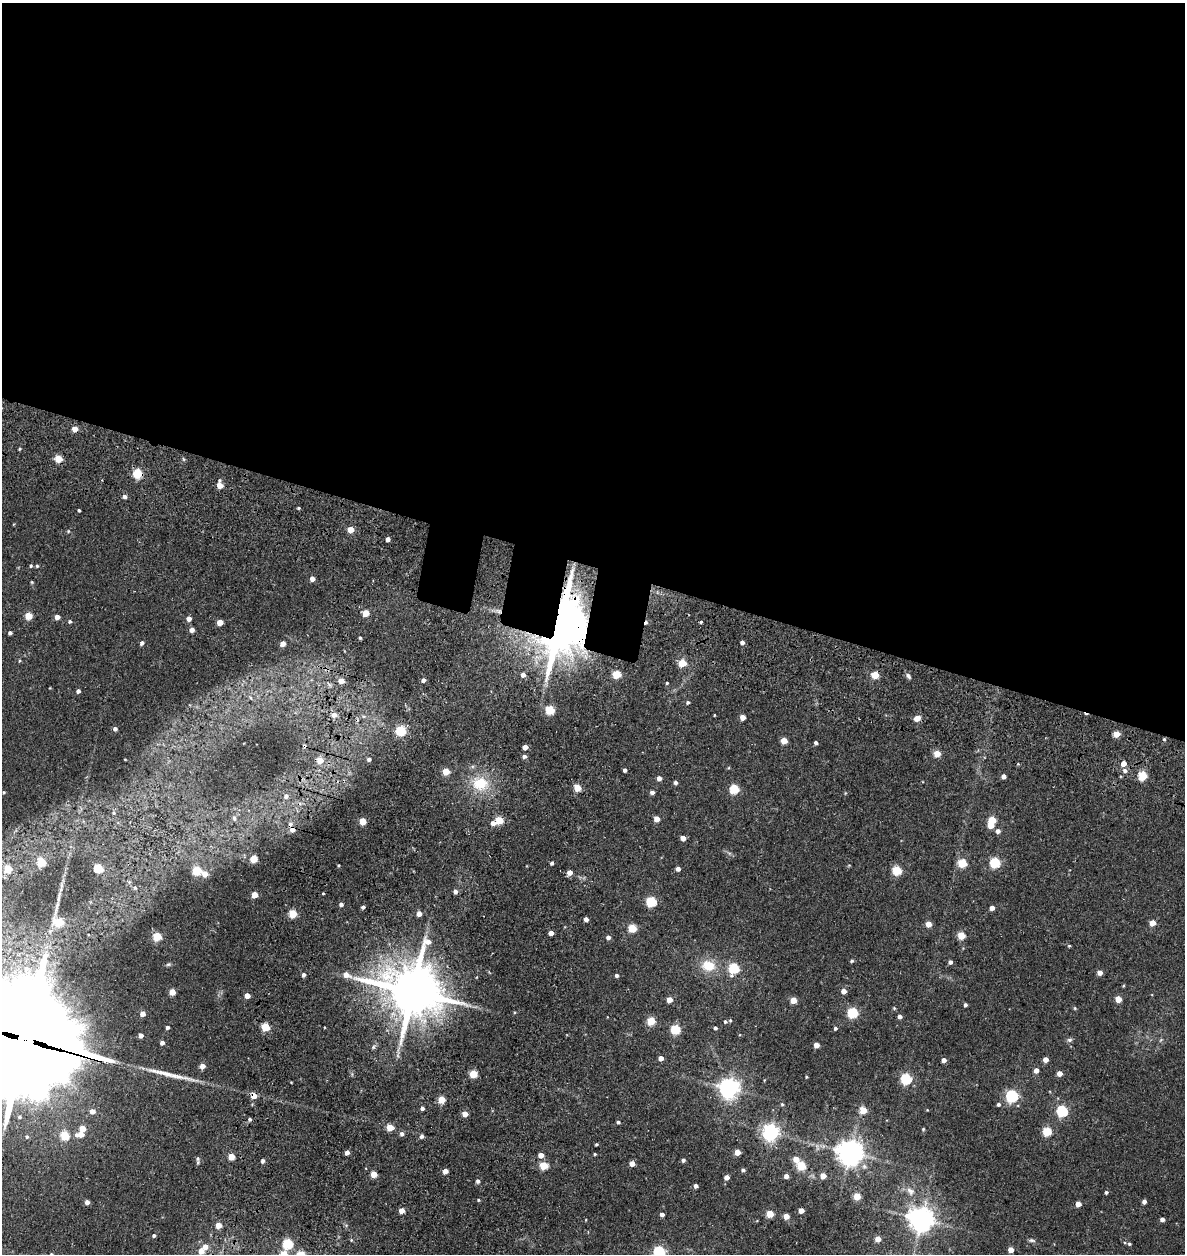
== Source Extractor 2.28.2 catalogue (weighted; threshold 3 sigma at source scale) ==
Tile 3 of 4 x 4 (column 3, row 1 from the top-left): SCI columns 2583-3765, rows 3888-5139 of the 5387 x 5349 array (HDU 1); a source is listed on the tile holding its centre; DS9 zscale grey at full resolution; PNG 1187 x 1256 px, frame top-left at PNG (2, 3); no overlay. Shown black and unused: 46% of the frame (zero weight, under 3 of 5 exposures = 11% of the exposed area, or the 3 px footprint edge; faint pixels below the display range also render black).
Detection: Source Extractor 2.28.2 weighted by HDU 2 'WHT'; one run over the whole footprint, this tile lists its part. Background 0.122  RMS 0.0079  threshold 0.0357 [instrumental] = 3 sigma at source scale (4.5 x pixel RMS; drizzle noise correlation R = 1.50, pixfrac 1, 0.05/0.05 arcsec/px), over >= 5 px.
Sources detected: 245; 1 inside a brighter object's white glare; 5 cosmic-ray / hot-pixel residue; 1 long thin detection or spike segment (spike, bleed or trail) — not listed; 2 inside a brighter listed object's ellipse — not listed separately; the other 236 listed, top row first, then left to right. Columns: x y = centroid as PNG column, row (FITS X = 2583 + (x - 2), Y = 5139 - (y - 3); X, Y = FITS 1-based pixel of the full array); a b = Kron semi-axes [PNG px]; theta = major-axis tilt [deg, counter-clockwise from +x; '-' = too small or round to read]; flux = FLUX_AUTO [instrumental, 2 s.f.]
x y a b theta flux
75 429 4 4 - 8.2
20 449 4 3 - 0.89
58 459 5 5 - 20
183 459 6 3 -71 0.93
138 473 5 5 - 44
220 485 5 5 - 9.9
124 496 5 5 - 2.4
298 508 4 3 - 1.1
79 510 3 3 - 1.2
350 530 5 4 - 11
68 531 5 4 - 0.88
388 539 4 4 - 3.9
31 566 4 4 - 1
37 566 4 4 - 0.92
312 579 5 5 - 3.9
32 582 4 4 - 0.76
499 611 9 4 -8 2.5
366 613 5 4 - 16
28 616 5 5 - 19
57 617 4 4 - 6
189 618 5 4 - 4.5
70 621 5 4 - 1.2
220 622 4 4 - 10
701 622 3 3 - 1
560 626 14 11 77 5900
192 630 5 5 - 3.5
10 633 4 4 - 1.8
360 638 4 3 - 1.1
742 642 4 4 - 2.5
142 643 5 4 - 2.3
283 644 4 4 - 6
19 661 5 3 - 0.74
682 663 5 5 - 23
617 674 5 5 - 25
523 675 5 5 - 3.6
875 675 5 5 - 21
908 676 8 5 -58 2
423 680 4 4 - 2.8
341 681 5 5 - 8.2
667 683 3 3 - 0.78
78 691 4 4 - 2.5
251 698 5 3 - 0.76
688 702 5 4 - 1.2
550 710 5 5 - 38
334 715 6 6 - 4.1
714 715 3 2 - 0.51
742 717 4 4 - 6.7
917 718 8 6 24 5.1
115 729 5 5 - 2.3
401 731 5 5 - 53
1116 734 5 4 - 12
784 741 5 4 - 12
816 743 4 4 - 2.1
525 747 4 4 - 5.4
937 754 5 4 - 13
524 756 4 4 - 2.6
125 759 3 2 - 0.51
369 759 4 3 - 1.7
320 760 5 5 - 9.4
1123 763 4 4 - 7.4
625 770 4 3 - 1.9
446 771 5 5 - 15
1125 771 6 5 - 2.7
1004 776 4 4 - 3.5
1143 776 5 5 - 33
659 778 4 4 - 4.3
675 782 4 4 - 2.1
480 783 24 20 -4 26
577 788 5 5 - 15
734 789 5 5 - 40
4 792 3 3 - 0.7
652 792 5 5 - 2.3
286 796 6 5 - 2.6
113 813 5 4 - 1
234 818 7 5 -83 1.9
657 819 4 4 - 7.6
499 820 5 5 - 24
992 820 5 5 - 23
363 821 5 5 - 17
493 823 5 5 - 4.1
292 829 6 4 -86 5.1
998 831 5 5 - 3.1
683 838 4 4 - 6.1
254 859 5 5 - 19
41 862 5 5 - 31
995 862 5 5 - 59
552 863 4 3 - 1.4
962 863 5 5 - 32
338 865 3 3 - 0.69
98 868 5 5 - 42
8 869 5 5 - 26
678 869 4 4 - 3.3
197 870 5 5 - 35
897 870 5 5 - 36
569 872 5 5 - 5.1
205 874 5 5 - 9.2
135 888 6 4 70 1.1
455 891 5 4 - 3
254 895 4 4 - 12
59 897 16 5 81 3.9
651 901 5 5 - 53
341 904 4 4 - 2.1
363 907 4 3 - 1.8
992 908 4 4 - 4.8
293 914 5 5 - 26
419 914 4 4 - 5.4
586 919 4 4 - 3.1
59 921 10 6 -78 31
1152 923 5 4 - 8.8
928 924 4 4 - 8.6
632 928 5 5 - 26
551 933 4 4 - 4.1
961 935 5 5 - 21
157 936 5 5 - 32
608 937 5 4 - 2.7
1069 946 5 3 - 0.82
852 961 4 4 - 1.2
950 962 4 4 - 2.3
168 964 7 5 20 1.3
708 966 17 13 -8 17
734 968 6 5 - 60
1100 973 5 4 - 4.5
303 975 5 4 - 2.4
346 975 10 7 -22 5.8
617 975 4 4 - 1.8
412 991 17 16 - 4100
844 991 4 4 - 6.1
172 992 5 4 - 12
247 996 4 4 - 6.8
1118 999 5 4 - 12
669 1000 4 4 - 8.4
793 1000 5 4 - 12
965 1005 4 3 - 1.6
894 1008 5 4 - 0.83
1075 1008 5 4 - 0.87
514 1012 4 3 - 0.69
853 1013 5 5 - 58
142 1014 4 4 - 6.9
900 1016 4 4 - 2.5
730 1020 5 4 - 0.94
651 1021 5 5 - 27
725 1022 5 4 - 1
167 1027 4 4 - 1.5
265 1027 5 5 - 27
715 1028 4 4 - 1.6
835 1028 4 4 - 1.5
676 1029 5 5 - 47
140 1035 4 4 - 3.5
25 1040 41 33 -25 26000
1069 1040 7 5 14 1.8
162 1042 4 4 - 3
816 1045 4 4 - 8
373 1047 6 4 48 1.3
661 1058 4 4 - 6.1
1046 1059 4 4 - 6.4
944 1060 4 4 - 4.2
202 1066 5 5 - 5.1
1036 1070 4 4 - 4.7
1059 1073 4 4 - 5.7
473 1074 5 5 - 24
806 1077 3 3 - 0.69
906 1079 5 5 - 61
729 1088 7 7 - 450
254 1096 5 5 - 8.2
1012 1096 6 5 - 100
441 1100 5 4 - 16
782 1104 5 4 - 0.86
998 1104 4 4 - 1.6
422 1108 4 4 - 2
863 1110 5 5 - 18
927 1110 3 3 - 0.62
92 1111 6 5 - 4.7
1062 1111 5 5 - 74
465 1114 4 4 - 7.9
19 1117 6 6 - 1.7
250 1119 4 3 - 1.8
618 1122 5 3 - 1.3
390 1127 5 5 - 16
82 1128 5 5 - 10
923 1129 4 4 - 0.89
1047 1131 5 5 - 34
771 1132 6 6 - 280
81 1134 5 5 - 5.8
402 1134 5 5 - 2.5
65 1136 5 5 - 34
421 1136 5 4 - 2.1
27 1137 5 4 - 1.2
596 1144 3 3 - 0.91
347 1152 4 4 - 4.8
737 1152 5 4 - 9.9
850 1152 8 8 - 910
595 1154 3 3 - 0.82
541 1155 5 4 - 5.5
231 1157 5 4 - 15
796 1159 5 4 - 9.3
683 1160 5 4 - 1.8
263 1161 5 4 - 1.9
198 1162 6 4 82 1.2
632 1164 4 4 - 6.7
544 1166 5 5 - 24
801 1166 5 5 - 35
743 1170 4 4 - 1.6
445 1171 4 4 - 5
374 1174 4 4 - 12
786 1176 4 4 - 2.8
823 1176 4 4 - 9
727 1177 4 4 - 4.5
478 1181 5 4 - 2
696 1186 4 4 - 2.4
910 1191 12 8 -45 4.2
1106 1192 5 4 - 1.2
857 1196 5 5 - 15
478 1200 4 3 - 0.77
87 1202 4 4 - 3.7
1144 1202 4 4 - 3.1
1078 1204 4 4 - 6.6
402 1210 4 4 - 6.9
801 1210 4 4 - 6.5
662 1214 4 4 - 2.5
770 1214 5 5 - 18
786 1216 4 4 - 7.4
921 1219 8 8 - 790
1162 1219 4 4 - 3.3
586 1220 4 3 - 0.54
218 1225 4 4 - 10
154 1235 4 4 - 1.5
878 1239 4 4 - 8.7
351 1240 5 4 - 0.84
1032 1240 9 4 -5 1.6
288 1244 5 5 - 49
1129 1244 4 4 - 1.1
205 1246 6 6 - 5.8
1011 1250 4 4 - 6.6
201 1251 6 5 - 7.1
659 1252 6 5 - 86
51 1254 5 4 - 1.2
Overlapping masked pixels (flux is a lower limit): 7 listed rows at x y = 75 429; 138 473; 499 611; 560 626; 292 829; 25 1040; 254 1096
Isophote crosses this tile's border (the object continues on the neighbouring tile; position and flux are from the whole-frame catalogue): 3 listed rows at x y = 25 1040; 659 1252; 51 1254